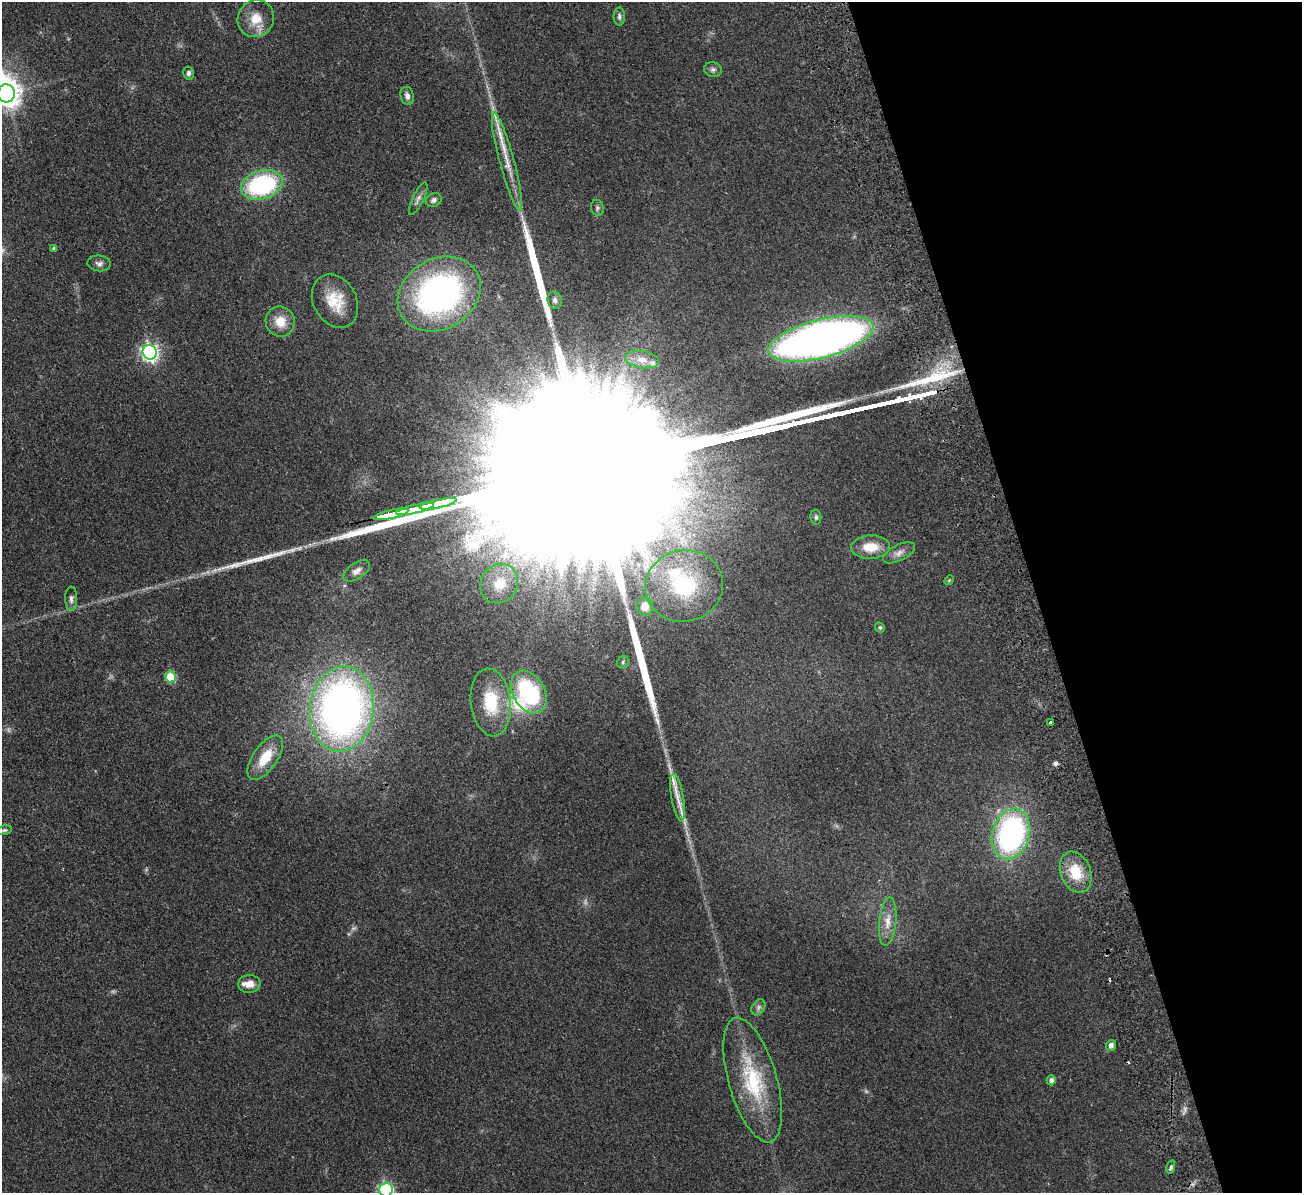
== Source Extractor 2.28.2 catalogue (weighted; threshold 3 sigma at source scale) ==
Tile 12 of 4 x 4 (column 4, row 3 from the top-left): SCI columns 3956-5255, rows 1359-2549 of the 5311 x 5219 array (HDU 1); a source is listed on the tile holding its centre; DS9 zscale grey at full resolution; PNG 1304 x 1195 px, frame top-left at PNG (2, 2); each listed source drawn as its Kron ellipse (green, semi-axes under 4 px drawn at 4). Shown black and unused: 20% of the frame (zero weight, under 2 of 3 exposures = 3% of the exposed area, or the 3 px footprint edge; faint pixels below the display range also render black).
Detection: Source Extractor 2.28.2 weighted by HDU 2 'WHT'; one run over the whole footprint, this tile lists its part. Background 0.107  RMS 0.008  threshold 0.036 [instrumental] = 3 sigma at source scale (4.5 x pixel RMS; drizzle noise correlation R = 1.50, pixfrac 1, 0.05/0.05 arcsec/px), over >= 5 px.
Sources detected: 69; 3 too faint to see at this stretch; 3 cosmic-ray / hot-pixel residue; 4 long thin detections or spike segments (spike, bleed or trail) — neither listed nor drawn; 7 inside a brighter listed object's ellipse — not listed separately; the other 52 listed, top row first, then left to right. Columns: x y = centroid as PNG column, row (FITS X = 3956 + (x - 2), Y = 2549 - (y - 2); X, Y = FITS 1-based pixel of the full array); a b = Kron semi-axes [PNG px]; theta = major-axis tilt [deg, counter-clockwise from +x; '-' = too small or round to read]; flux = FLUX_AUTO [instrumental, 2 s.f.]
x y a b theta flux
619 16 9 6 -89 2.2
256 19 19 18 - 15
713 69 9 7 -15 2.5
189 73 6 5 - 2.2
6 93 9 8 - 890
407 96 9 6 -78 3.4
507 162 51 7 -75 17
262 185 21 14 16 98
418 199 18 5 64 3.3
434 200 8 6 31 2.4
597 208 8 6 -78 1.8
54 248 3 3 - 1.5
99 263 12 8 -6 3.1
439 294 44 35 31 230
555 300 8 7 - 2.6
335 301 28 21 -62 24
280 321 15 14 - 13
821 339 54 19 14 590
150 352 7 7 - 280
642 360 17 8 -8 7.9
438 504 19 3 13 4400
415 509 19 3 13 3900
391 514 18 3 13 3600
816 517 7 5 -81 1.8
870 547 19 12 3 16
899 553 17 8 27 5.4
357 571 15 8 35 4.3
949 580 5 4 - 0.86
499 584 20 18 56 16
684 586 39 35 15 83
71 599 12 6 -89 3
645 606 9 8 - 8.3
880 627 5 4 - 1.2
623 662 6 5 - 1.5
170 677 5 5 - 30
529 692 23 16 -60 81
491 702 34 20 -83 35
342 709 43 32 83 430
1051 723 3 3 - 10
265 758 25 12 55 22
678 798 24 6 -80 8.8
4 830 8 5 10 1.4
1011 834 26 18 73 180
1076 872 21 15 -68 20
888 922 24 8 84 9.8
249 984 11 9 7 7
758 1007 9 6 58 2.5
1111 1045 5 5 - 4.1
753 1080 64 24 -74 60
1051 1080 5 4 - 3.1
1171 1167 7 4 76 1.5
386 1190 7 6 - 160
Overlapping masked pixels (flux is a lower limit): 1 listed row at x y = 391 514
Isophote crosses this tile's border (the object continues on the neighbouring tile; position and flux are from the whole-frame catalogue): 2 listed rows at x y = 6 93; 386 1190